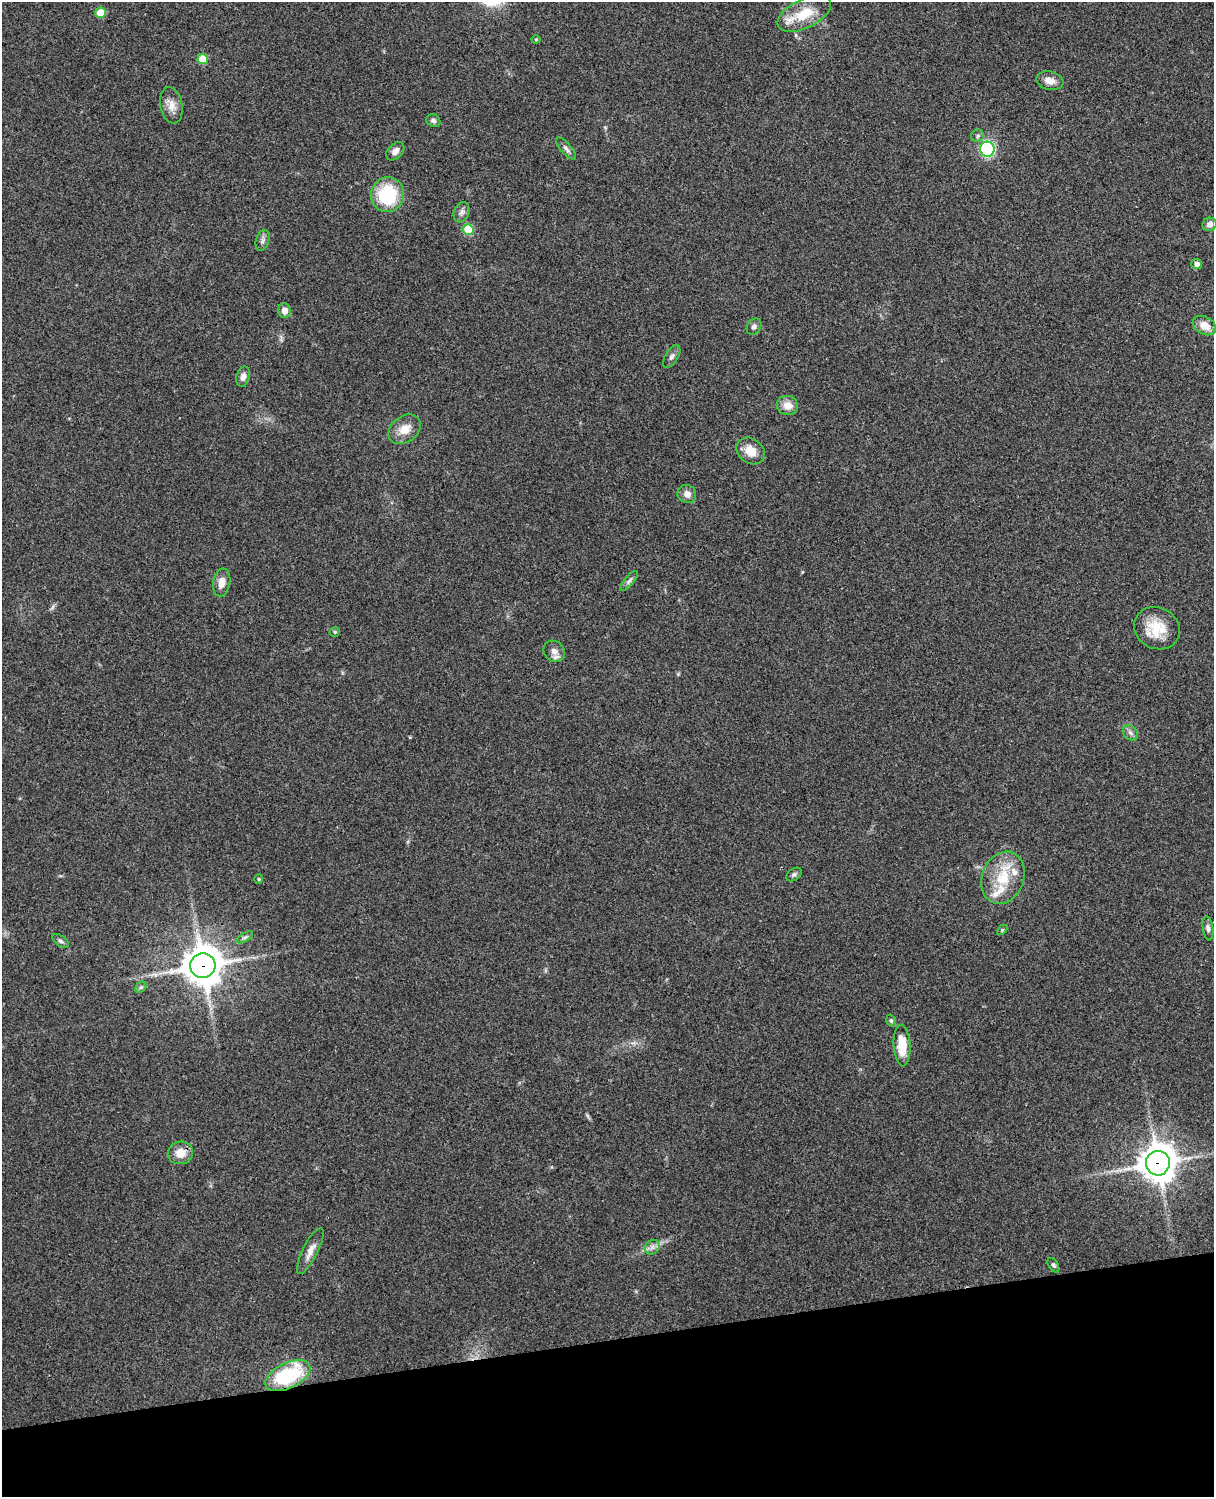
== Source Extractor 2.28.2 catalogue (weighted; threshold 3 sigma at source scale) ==
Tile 10 of 4 x 3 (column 2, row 3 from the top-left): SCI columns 1331-2542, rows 165-1659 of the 5087 x 4927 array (HDU 1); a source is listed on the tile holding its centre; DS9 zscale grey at full resolution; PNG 1216 x 1499 px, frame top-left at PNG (2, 2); each listed source drawn as its Kron ellipse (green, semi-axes under 4 px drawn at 4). Shown black and unused: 10% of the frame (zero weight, under 3 of 4 exposures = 6% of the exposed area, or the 3 px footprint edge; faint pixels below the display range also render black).
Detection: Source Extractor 2.28.2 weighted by HDU 2 'WHT'; one run over the whole footprint, this tile lists its part. Background 0.209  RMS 0.0082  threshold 0.0369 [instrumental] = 3 sigma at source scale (4.5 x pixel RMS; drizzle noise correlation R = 1.50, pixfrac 1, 0.05/0.05 arcsec/px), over >= 5 px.
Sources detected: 52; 3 inside a brighter listed object's ellipse — not listed separately; the other 49 listed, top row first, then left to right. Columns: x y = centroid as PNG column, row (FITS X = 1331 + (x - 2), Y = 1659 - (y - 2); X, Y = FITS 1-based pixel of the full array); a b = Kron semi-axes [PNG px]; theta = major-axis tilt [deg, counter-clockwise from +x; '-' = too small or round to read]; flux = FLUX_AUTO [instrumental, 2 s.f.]
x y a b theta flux
101 13 5 5 - 20
804 14 29 14 26 22
536 39 4 4 - 0.8
203 59 5 5 - 24
1050 81 14 9 -12 7.1
171 105 18 11 -79 8.3
433 121 7 6 - 2.3
978 136 6 6 - 1.7
566 149 14 5 -49 2.8
987 149 7 7 - 86
395 151 11 7 47 4
388 195 17 16 - 47
462 212 10 7 69 3.4
1209 224 7 6 - 4.4
468 230 5 5 - 34
263 240 11 6 72 3
1197 264 5 5 - 4.4
284 311 7 6 - 5.6
1204 325 12 9 -29 10
754 327 9 6 57 2.7
672 356 13 6 58 2.9
243 377 10 6 74 4.4
787 405 11 9 -15 8.8
405 429 18 13 36 11
750 451 15 12 -38 11
687 494 9 9 - 5.2
629 581 13 4 49 2.5
222 582 14 8 82 6.9
1157 628 23 20 -27 22
335 632 5 4 - 1.1
554 651 11 10 - 5.4
1130 733 8 6 -45 2.7
794 874 8 5 36 1.9
1003 878 27 21 68 30
259 879 5 3 - 0.78
1208 928 12 5 -81 2.7
1002 930 6 4 46 1
245 937 9 4 30 1.9
60 941 9 5 -37 2
203 966 12 12 - 2000
141 987 6 4 44 1.4
891 1021 6 4 -73 1.3
902 1046 21 8 -87 18
180 1153 13 11 12 11
1158 1163 12 12 - 1600
652 1247 8 6 46 3.3
310 1251 25 7 63 7
1053 1265 8 4 -57 1.7
288 1376 24 12 26 66
Overlapping masked pixels (flux is a lower limit): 2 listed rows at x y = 203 966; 1158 1163